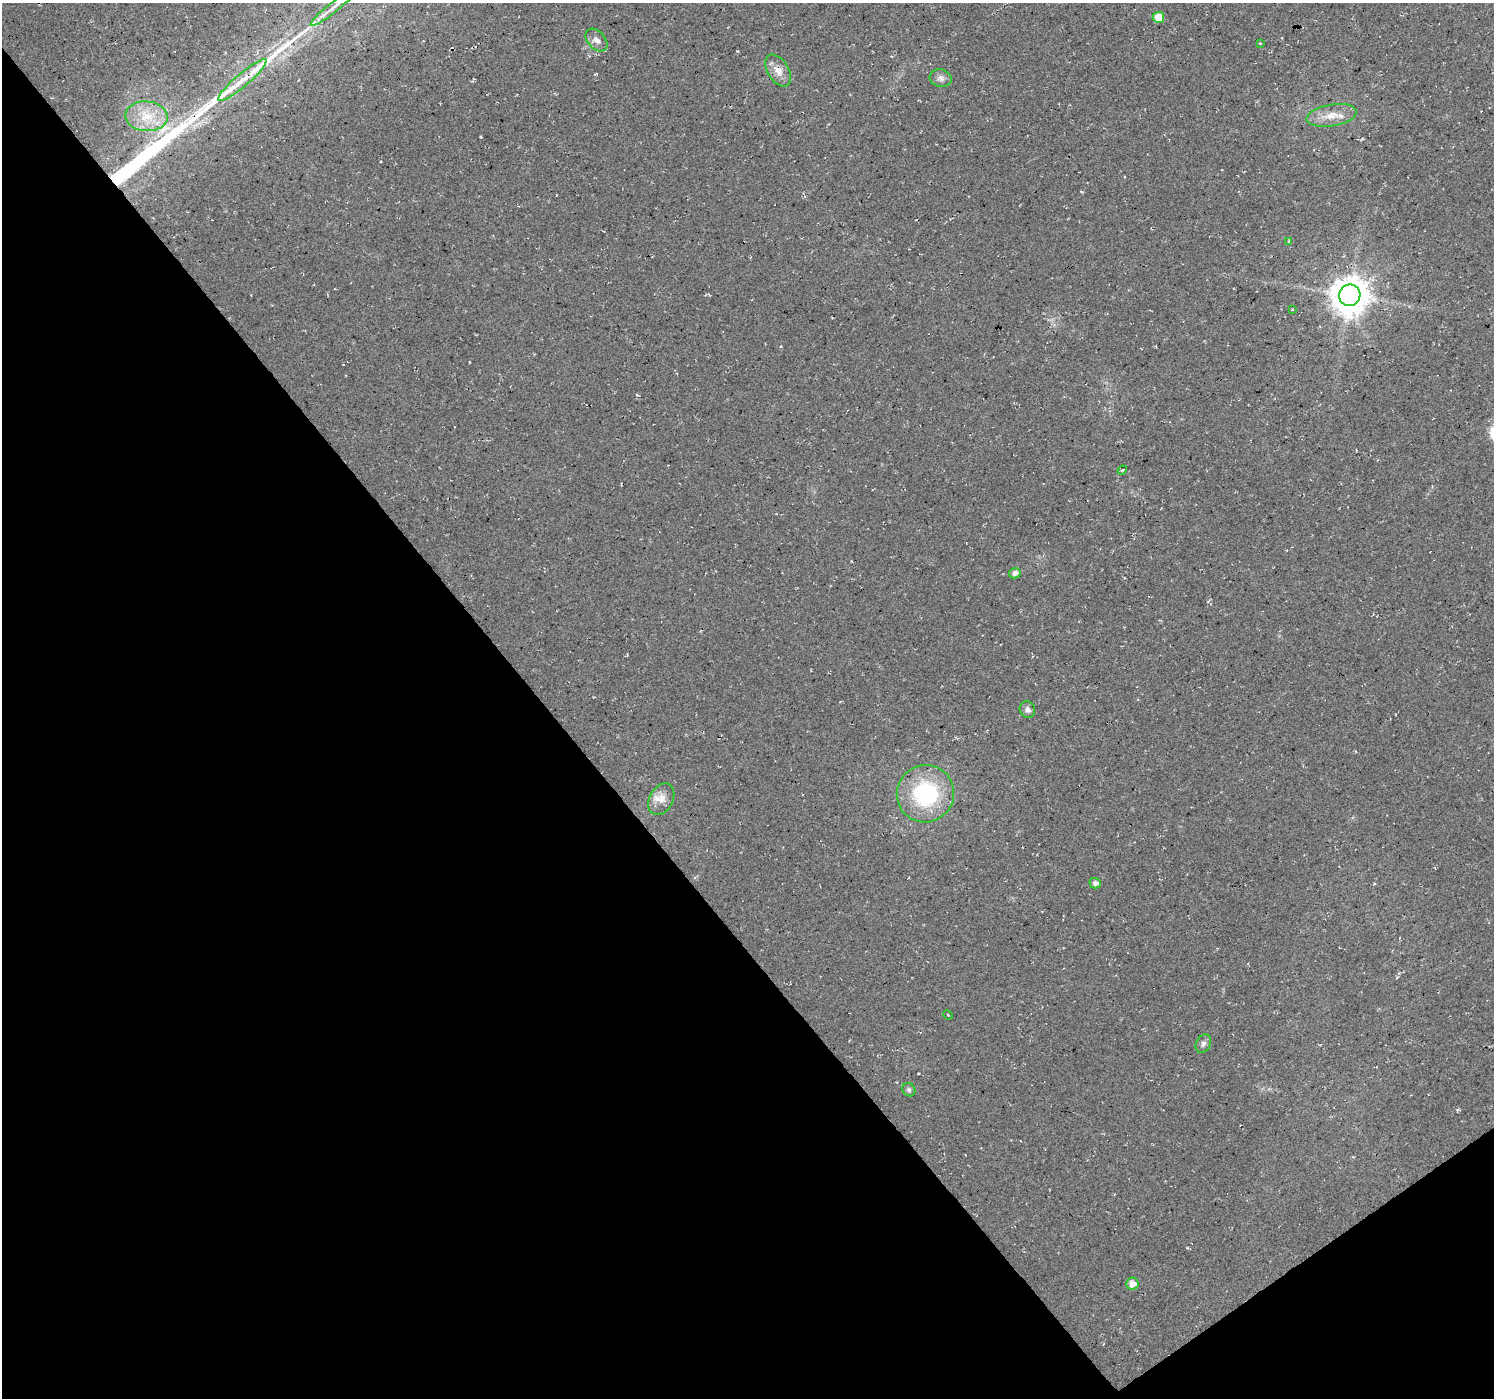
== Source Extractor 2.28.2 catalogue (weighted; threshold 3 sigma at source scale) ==
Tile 14 of 4 x 4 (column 2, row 4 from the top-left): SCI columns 1497-2988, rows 197-1592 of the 5972 x 5912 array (HDU 1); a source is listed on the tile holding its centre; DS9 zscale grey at full resolution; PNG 1496 x 1400 px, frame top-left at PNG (2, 3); each listed source drawn as its Kron ellipse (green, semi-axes under 4 px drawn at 4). Shown black and unused: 39% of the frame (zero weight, under 3 of 4 exposures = <1% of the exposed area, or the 3 px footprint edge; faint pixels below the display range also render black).
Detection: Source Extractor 2.28.2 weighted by HDU 2 'WHT'; one run over the whole footprint, this tile lists its part. Background 0.0202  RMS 0.0055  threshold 0.0249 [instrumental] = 3 sigma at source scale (4.5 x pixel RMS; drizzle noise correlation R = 1.50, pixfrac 1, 0.0396/0.0396 arcsec/px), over >= 5 px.
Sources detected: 27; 2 cosmic-ray / hot-pixel residue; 3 long thin detections or spike segments (spike, bleed or trail) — neither listed nor drawn; the other 22 listed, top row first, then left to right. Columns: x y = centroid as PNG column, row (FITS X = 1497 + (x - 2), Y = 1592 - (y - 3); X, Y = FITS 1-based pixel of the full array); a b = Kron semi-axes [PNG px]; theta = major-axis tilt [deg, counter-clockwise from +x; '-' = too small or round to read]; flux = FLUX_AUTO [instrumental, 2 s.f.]
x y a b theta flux
334 7 29 5 39 6.7
1158 17 5 5 - 8.2
596 40 13 8 -48 3.2
1260 43 4 3 - 0.48
778 71 17 10 -57 5.6
941 78 11 8 -14 2.6
242 80 31 6 40 6.9
1332 115 25 10 9 8.5
146 116 21 15 -4 13
1289 241 4 2 - 0.54
1350 295 11 10 - 1300
1292 309 3 2 - 0.63
1122 470 5 4 - 0.82
1015 573 6 5 - 2.4
1027 710 8 7 - 2.3
925 794 29 28 - 54
661 799 17 11 61 5.9
1095 883 5 5 - 2
948 1015 5 3 - 0.48
1203 1044 10 7 63 1.9
909 1090 7 6 - 1.2
1132 1283 6 6 - 4.1
Overlapping masked pixels (flux is a lower limit): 1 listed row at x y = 778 71